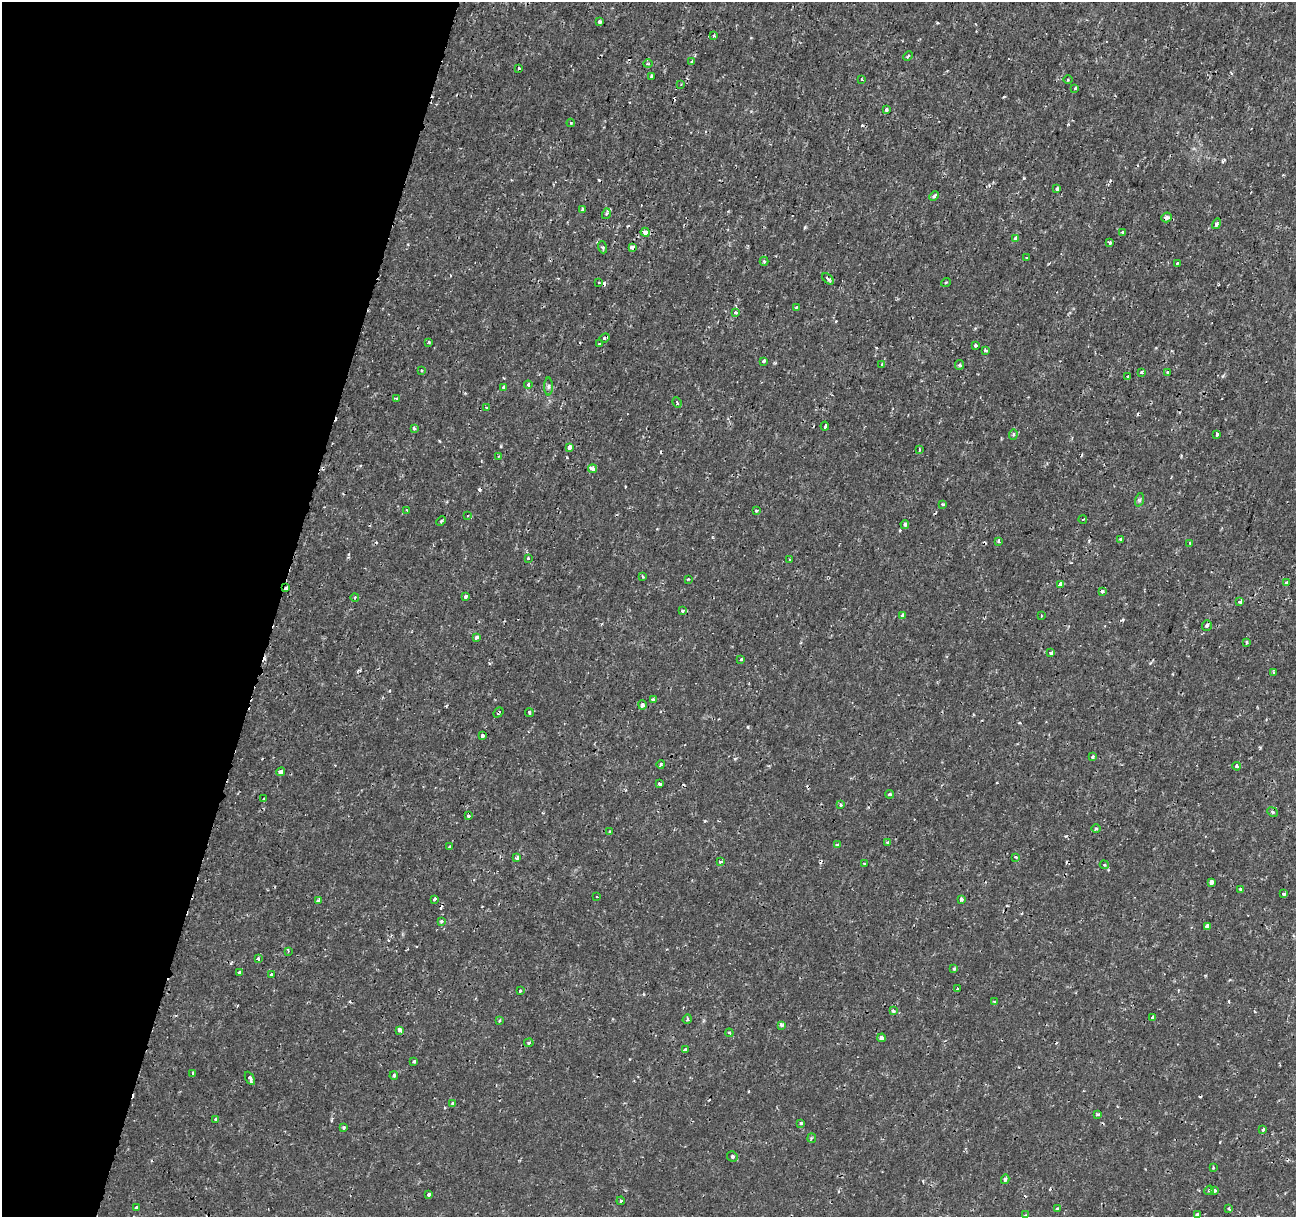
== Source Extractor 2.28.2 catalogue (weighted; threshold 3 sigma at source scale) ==
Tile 9 of 4 x 4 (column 1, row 3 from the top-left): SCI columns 18-1311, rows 1492-2706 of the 5219 x 5473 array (HDU 1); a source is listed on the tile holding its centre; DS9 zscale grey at full resolution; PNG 1298 x 1219 px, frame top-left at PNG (2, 2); each listed source drawn as its Kron ellipse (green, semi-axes under 4 px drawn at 4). Shown black and unused: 21% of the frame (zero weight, under 2 of 3 exposures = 3% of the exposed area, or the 3 px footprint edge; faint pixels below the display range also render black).
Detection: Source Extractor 2.28.2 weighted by HDU 2 'WHT'; one run over the whole footprint, this tile lists its part. Background 4.26e-05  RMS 7.7e-04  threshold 0.00347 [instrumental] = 3 sigma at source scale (4.5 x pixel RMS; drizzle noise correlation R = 1.50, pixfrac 1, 0.0396/0.0396 arcsec/px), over >= 5 px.
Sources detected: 191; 25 cosmic-ray / hot-pixel residue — neither listed nor drawn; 1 inside a brighter listed object's ellipse — not listed separately; the other 165 listed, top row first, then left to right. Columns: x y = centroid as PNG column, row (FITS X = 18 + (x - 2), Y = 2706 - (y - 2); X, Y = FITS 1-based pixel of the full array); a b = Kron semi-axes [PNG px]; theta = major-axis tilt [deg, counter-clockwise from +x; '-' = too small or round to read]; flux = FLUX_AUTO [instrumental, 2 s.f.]
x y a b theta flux
599 22 4 3 - 0.3
714 36 3 3 - 0.11
908 56 5 3 - 0.085
692 62 3 3 - 0.15
648 64 4 3 - 0.081
519 68 3 3 - 0.074
651 76 3 2 - 0.1
862 79 3 2 - 0.1
1068 79 4 3 - 0.08
681 84 3 2 - 0.056
1075 88 3 3 - 0.057
886 110 3 3 - 0.39
571 123 4 4 - 0.084
1057 189 3 3 - 0.3
934 196 5 3 - 0.24
583 209 4 3 - 0.28
606 214 5 4 - 0.14
1166 217 5 5 - 0.18
1217 224 5 4 - 0.19
645 232 4 4 - 0.39
1123 232 4 3 - 0.36
1016 238 4 3 - 0.71
1110 242 3 3 - 0.14
602 247 6 4 -71 0.12
632 248 4 3 - 0.75
1027 258 4 2 - 0.059
764 261 4 4 - 0.13
1177 263 3 3 - 0.2
828 279 7 3 -43 0.22
946 282 5 3 - 0.075
599 283 2 2 - 0.086
796 308 3 3 - 0.12
736 313 3 3 - 0.41
605 338 5 4 - 0.18
429 342 4 3 - 0.078
599 344 3 2 - 0.1
976 345 3 3 - 0.22
986 350 3 3 - 0.11
763 361 3 3 - 0.17
882 364 3 3 - 0.23
959 365 5 4 - 0.11
421 370 3 2 - 0.065
1142 372 3 3 - 0.25
1167 373 3 3 - 0.14
1128 377 4 3 - 0.2
528 385 4 3 - 0.22
504 387 4 3 - 0.49
549 387 9 4 89 0.16
396 398 4 3 - 0.091
677 402 5 3 - 0.11
486 407 3 2 - 0.068
825 426 4 3 - 0.19
414 428 3 3 - 0.3
1217 434 3 3 - 0.25
1013 435 5 4 - 0.13
570 447 4 3 - 1.1
919 450 4 2 - 0.087
498 456 4 3 - 0.066
593 469 4 3 - 0.53
1139 500 7 4 72 0.13
943 504 4 3 - 0.17
407 510 3 3 - 0.065
756 511 3 3 - 0.17
468 516 4 3 - 0.08
1083 519 4 2 - 0.054
441 521 5 3 - 0.094
905 524 4 4 - 0.14
1121 539 4 3 - 0.083
998 541 3 3 - 0.12
1190 543 4 3 - 0.068
528 558 3 3 - 0.18
789 559 3 2 - 0.082
643 577 4 3 - 0.07
688 579 3 3 - 0.064
1286 583 4 3 - 0.22
1060 584 4 3 - 0.3
286 588 4 3 - 0.18
1102 591 3 3 - 0.27
465 596 4 3 - 0.42
355 597 4 3 - 0.071
1240 602 4 3 - 0.17
683 611 3 3 - 0.18
902 615 4 3 - 0.2
1041 616 3 2 - 0.053
1207 625 5 4 - 0.15
477 637 4 3 - 0.27
1246 642 4 4 - 0.12
1051 653 4 4 - 0.15
741 659 3 3 - 0.18
1274 672 4 3 - 0.089
653 700 4 3 - 0.28
642 705 4 4 - 0.18
498 712 6 3 50 0.12
529 713 4 3 - 0.12
482 735 3 3 - 0.56
1093 757 4 3 - 0.13
661 764 4 3 - 0.14
1237 766 4 3 - 0.23
281 772 4 3 - 0.66
659 784 3 3 - 0.35
890 794 4 3 - 0.11
264 799 3 3 - 0.08
840 805 4 4 - 0.14
1272 812 5 4 - 0.14
468 816 3 3 - 0.23
1096 829 5 3 - 0.078
610 832 3 3 - 0.22
888 842 4 4 - 0.19
837 845 3 3 - 0.24
449 846 3 2 - 0.092
1016 857 4 3 - 0.084
517 858 4 3 - 0.32
720 862 3 3 - 0.24
864 863 4 2 - 0.055
1104 865 5 4 - 0.095
1212 882 4 3 - 1
1241 889 3 3 - 0.19
1284 894 3 3 - 0.16
597 897 3 2 - 0.16
434 899 3 3 - 0.42
961 899 4 3 - 0.28
319 901 4 3 - 0.38
441 921 3 3 - 0.15
1207 926 4 4 - 0.6
288 951 4 4 - 0.076
258 958 3 3 - 0.29
954 969 4 3 - 0.098
239 972 3 3 - 0.099
271 975 4 3 - 0.19
958 989 4 3 - 0.22
520 991 3 2 - 0.15
994 1002 4 3 - 0.093
893 1011 4 3 - 0.14
1153 1017 4 3 - 0.28
687 1019 5 4 - 0.11
500 1021 4 2 - 0.085
782 1025 4 3 - 0.37
399 1030 4 3 - 0.76
729 1033 4 3 - 0.11
882 1038 4 3 - 0.49
529 1043 5 4 - 0.087
685 1050 4 3 - 0.19
414 1061 3 3 - 0.13
193 1074 4 3 - 0.51
394 1076 4 3 - 0.13
250 1078 7 3 -60 0.22
453 1103 4 3 - 0.14
1097 1114 4 3 - 0.088
216 1119 3 3 - 0.12
801 1123 3 3 - 0.16
344 1128 3 3 - 0.16
1263 1130 3 3 - 0.13
812 1138 5 4 - 0.098
732 1157 5 5 - 0.18
1213 1167 3 3 - 0.077
1005 1179 5 3 - 0.15
1209 1190 5 4 - 0.1
1214 1191 4 3 - 0.14
429 1195 4 3 - 0.23
621 1201 4 3 - 0.07
137 1207 4 3 - 0.12
1057 1209 3 3 - 0.16
1229 1209 4 3 - 0.12
1197 1214 3 3 - 0.18
1026 1215 4 3 - 0.071
Overlapping masked pixels (flux is a lower limit): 3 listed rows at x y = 1166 217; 286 588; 498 712